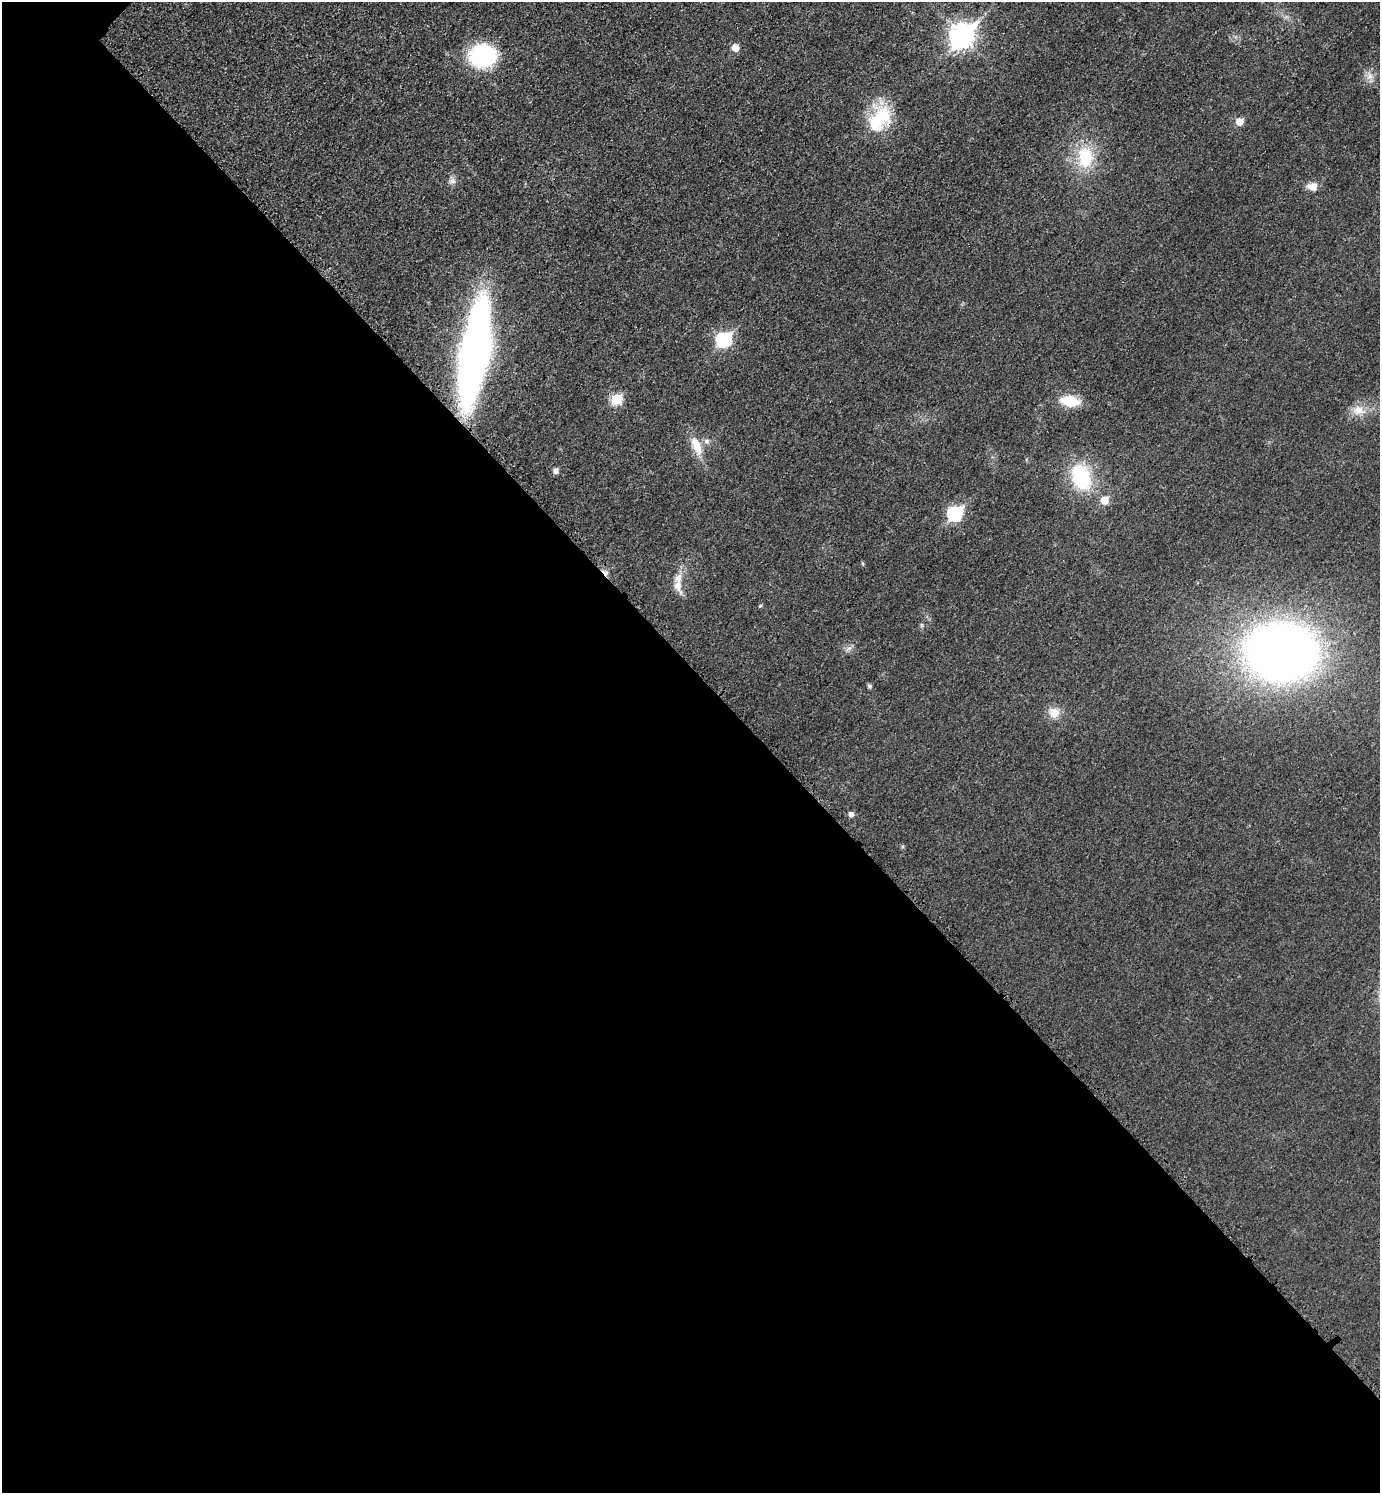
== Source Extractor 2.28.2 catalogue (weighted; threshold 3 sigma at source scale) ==
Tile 14 of 4 x 4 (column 2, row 4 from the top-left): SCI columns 1554-2931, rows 23-1513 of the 6010 x 6009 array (HDU 1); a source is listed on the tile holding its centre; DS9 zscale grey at full resolution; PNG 1382 x 1495 px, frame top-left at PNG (2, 2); no overlay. Shown black and unused: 55% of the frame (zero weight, under 3 of 4 exposures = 2% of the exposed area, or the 3 px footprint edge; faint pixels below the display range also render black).
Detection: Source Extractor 2.28.2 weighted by HDU 2 'WHT'; one run over the whole footprint, this tile lists its part. Background 0.0177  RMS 0.0055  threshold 0.0248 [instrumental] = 3 sigma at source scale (4.5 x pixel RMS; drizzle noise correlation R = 1.50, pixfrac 1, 0.05/0.05 arcsec/px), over >= 5 px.
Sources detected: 28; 1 cosmic-ray / hot-pixel residue — not listed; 1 inside a brighter listed object's ellipse — not listed separately; the other 26 listed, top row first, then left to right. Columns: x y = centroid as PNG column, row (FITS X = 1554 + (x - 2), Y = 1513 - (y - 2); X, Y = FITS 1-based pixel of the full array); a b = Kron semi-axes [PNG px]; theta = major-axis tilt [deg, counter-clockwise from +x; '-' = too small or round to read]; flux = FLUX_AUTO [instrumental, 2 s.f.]
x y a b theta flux
962 36 10 9 - 400
735 48 5 5 - 8.1
483 56 27 22 2 52
1370 76 9 8 - 3.1
879 119 36 21 50 29
1239 121 6 5 - 7.8
1085 157 31 22 -88 25
452 181 10 7 15 2.3
1313 187 11 9 -9 5.4
724 340 8 7 - 77
475 353 82 21 80 340
616 399 6 6 - 29
1070 401 15 9 -9 20
1358 410 18 13 -7 7.5
706 441 7 6 - 1.7
696 446 26 11 -69 10
556 470 6 5 - 2.7
1081 477 24 16 -69 43
1104 500 6 6 - 9.3
955 514 8 7 - 72
678 586 19 9 -72 5.8
760 606 4 4 - 0.72
1281 652 50 39 -1 540
869 686 6 5 - 1.1
1054 713 16 14 -46 6.1
851 814 5 5 - 2.8